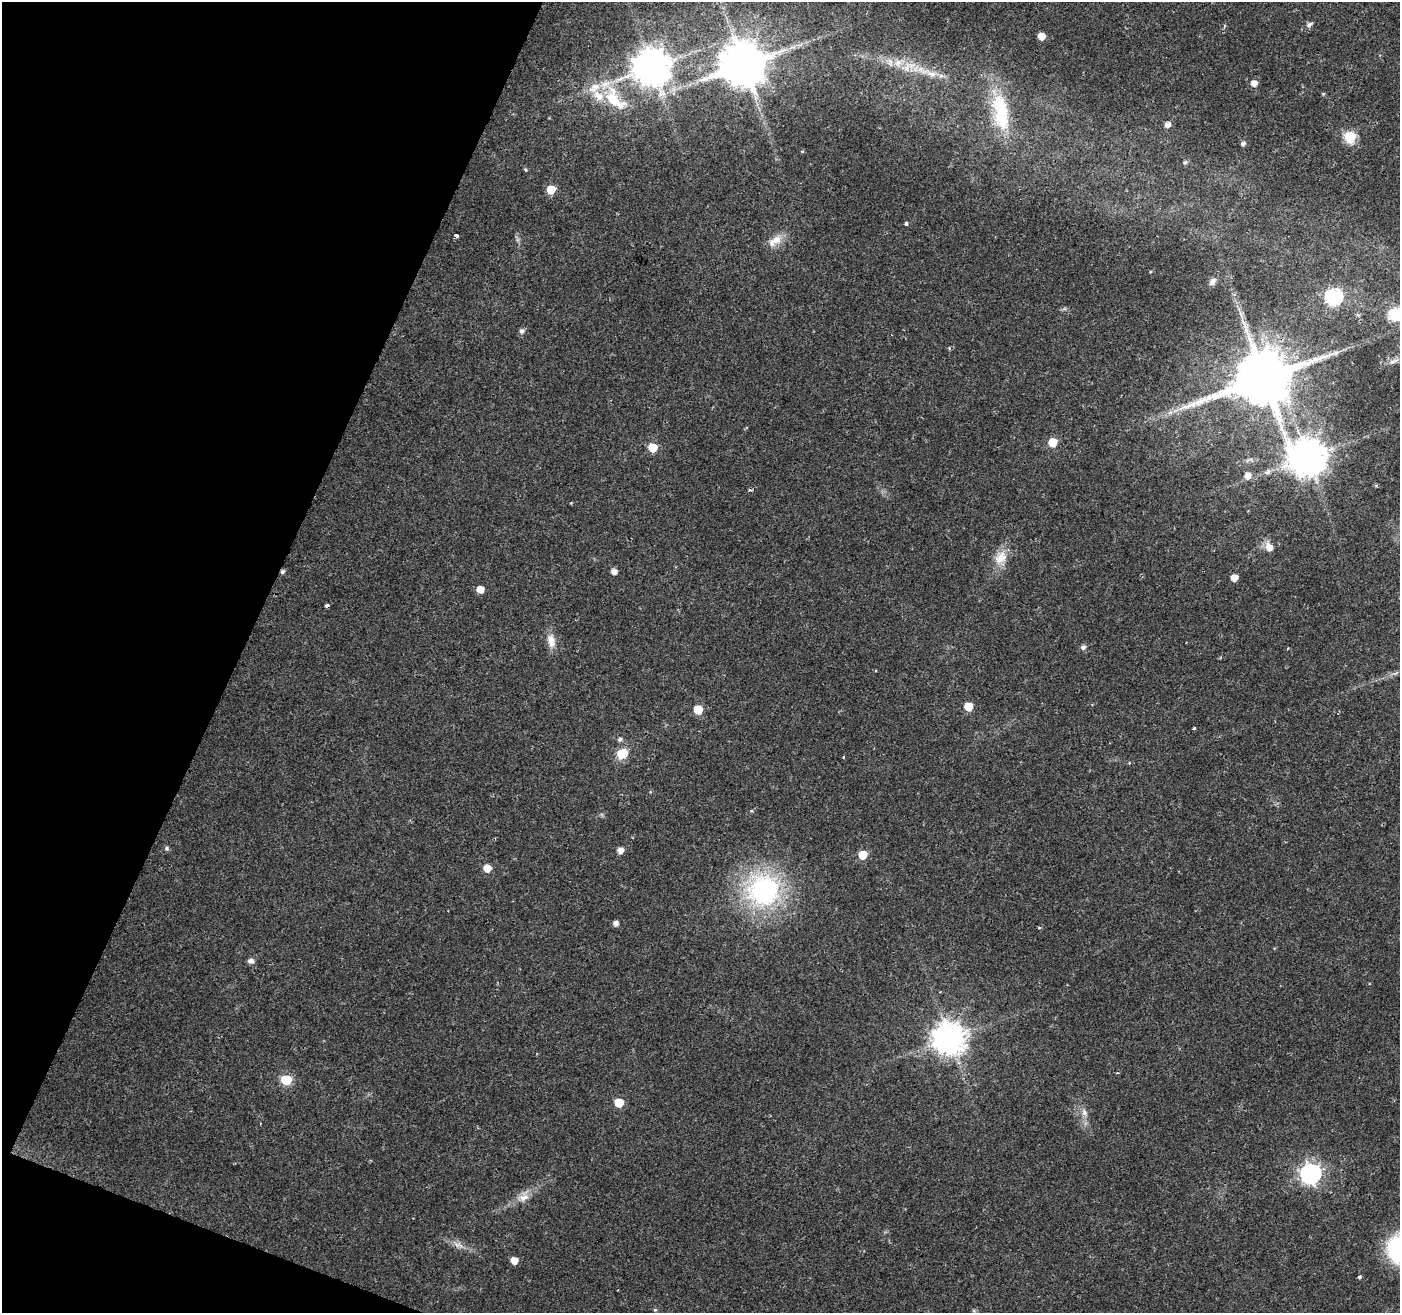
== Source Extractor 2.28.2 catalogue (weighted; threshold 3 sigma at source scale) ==
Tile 9 of 4 x 4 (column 1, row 3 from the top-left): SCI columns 7-1404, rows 1584-2894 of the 5596 x 5722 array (HDU 1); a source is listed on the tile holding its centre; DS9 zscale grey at full resolution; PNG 1402 x 1315 px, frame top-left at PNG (2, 2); no overlay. Shown black and unused: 19% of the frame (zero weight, under 2 of 3 exposures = <1% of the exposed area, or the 3 px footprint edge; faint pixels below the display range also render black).
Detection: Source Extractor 2.28.2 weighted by HDU 2 'WHT'; one run over the whole footprint, this tile lists its part. Background 0.0211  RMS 0.003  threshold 0.0135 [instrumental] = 3 sigma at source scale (4.5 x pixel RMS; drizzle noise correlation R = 1.50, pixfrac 1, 0.0396/0.0396 arcsec/px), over >= 5 px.
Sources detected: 70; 1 cosmic-ray / hot-pixel residue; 1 long thin detection or spike segment (spike, bleed or trail) — not listed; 3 inside a brighter listed object's ellipse — not listed separately; the other 65 listed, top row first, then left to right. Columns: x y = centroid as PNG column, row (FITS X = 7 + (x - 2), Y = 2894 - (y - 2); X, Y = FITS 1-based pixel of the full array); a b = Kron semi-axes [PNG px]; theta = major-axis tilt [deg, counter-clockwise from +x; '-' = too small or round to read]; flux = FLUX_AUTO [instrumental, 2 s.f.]
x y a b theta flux
1309 25 7 5 44 1.1
1041 36 5 5 - 3.7
898 63 12 9 43 2.6
743 65 12 12 - 1400
651 67 11 10 - 770
907 67 18 8 78 2.8
931 74 17 8 -10 3.2
1254 83 6 5 - 2.3
614 99 40 19 -53 14
1001 112 48 18 -81 21
1167 125 5 5 - 1.9
1350 137 6 6 - 28
1243 144 5 4 - 0.92
802 151 4 4 - 0.32
1185 162 6 5 - 0.58
551 189 6 5 - 7.3
906 224 4 3 - 1.1
456 236 4 3 - 1.5
777 240 16 11 41 3.6
1212 281 10 7 50 1.3
1333 297 7 7 - 62
1396 314 19 16 9 8.1
521 331 6 6 - 1.2
949 348 5 3 - 0.35
1393 361 14 5 28 1.3
1264 378 17 14 27 2600
1170 413 7 4 20 0.8
1052 442 6 6 - 9.5
653 447 6 6 - 8.5
1307 457 12 11 - 760
1267 472 10 7 36 1.2
1248 475 7 6 - 2.2
1376 486 5 4 - 0.38
750 490 5 4 - 0.41
1269 547 11 8 -66 2.7
1001 557 20 16 52 5.2
282 572 5 4 - 0.75
614 572 5 5 - 2
1234 578 5 5 - 3.3
480 589 5 5 - 3.6
551 641 19 10 -79 3.4
1083 647 6 6 - 1.1
968 707 6 5 - 7.4
698 710 6 6 - 9.3
1194 728 3 3 - 0.44
620 739 6 5 - 0.92
622 753 12 10 31 5.5
843 757 3 3 - 0.37
167 848 6 6 - 0.56
620 850 5 5 - 2.6
863 855 6 5 - 7.4
487 868 6 5 - 4.3
763 890 42 40 21 49
615 923 5 5 - 1.4
1039 928 5 3 - 0.29
251 961 8 7 - 1.1
949 1038 10 10 - 540
286 1080 6 6 - 18
619 1103 6 5 - 8.7
1084 1112 11 7 -68 1.7
1311 1173 8 8 - 160
523 1197 17 9 21 3.1
514 1260 5 5 - 3.5
1359 1277 4 3 - 0.67
655 1310 5 4 - 0.4
Overlapping masked pixels (flux is a lower limit): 2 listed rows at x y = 1264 378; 282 572
Isophote crosses this tile's border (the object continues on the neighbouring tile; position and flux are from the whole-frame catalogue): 1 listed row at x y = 1396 314